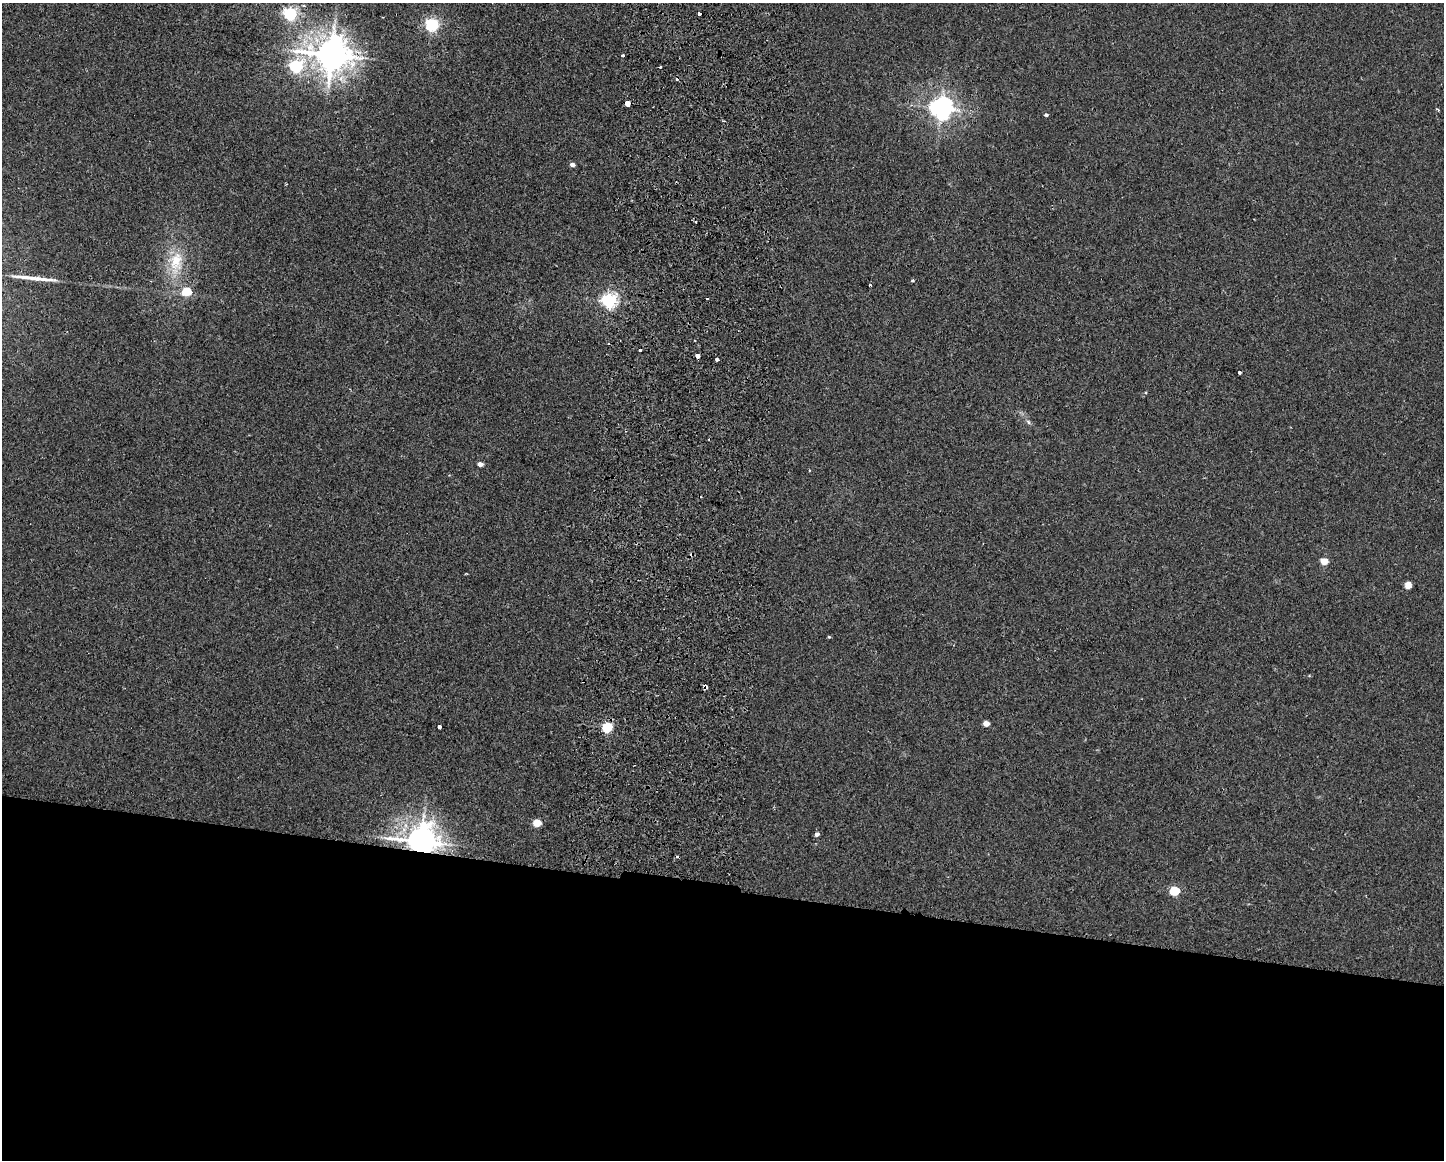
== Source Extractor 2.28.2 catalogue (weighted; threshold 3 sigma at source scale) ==
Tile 11 of 3 x 4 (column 2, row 4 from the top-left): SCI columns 1609-3050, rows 14-1171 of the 4771 x 4656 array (HDU 1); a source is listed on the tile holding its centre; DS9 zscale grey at full resolution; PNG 1446 x 1162 px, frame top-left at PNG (2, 3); no overlay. Shown black and unused: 23% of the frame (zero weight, under 2 of 3 exposures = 3% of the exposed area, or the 3 px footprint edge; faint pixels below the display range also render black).
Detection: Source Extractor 2.28.2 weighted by HDU 2 'WHT'; one run over the whole footprint, this tile lists its part. Background 0.0271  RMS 0.0067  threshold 0.03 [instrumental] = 3 sigma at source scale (4.5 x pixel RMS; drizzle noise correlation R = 1.50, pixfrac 1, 0.05/0.05 arcsec/px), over >= 5 px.
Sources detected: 40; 3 cosmic-ray / hot-pixel residue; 1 long thin detection or spike segment (spike, bleed or trail) — not listed; the other 36 listed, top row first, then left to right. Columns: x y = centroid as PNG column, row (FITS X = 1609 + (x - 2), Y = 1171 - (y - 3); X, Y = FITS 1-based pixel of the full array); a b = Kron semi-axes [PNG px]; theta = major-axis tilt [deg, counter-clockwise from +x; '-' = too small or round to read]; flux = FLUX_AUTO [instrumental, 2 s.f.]
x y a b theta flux
303 6 5 4 - 0.99
699 13 3 3 - 3.9
290 14 6 5 - 130
431 25 6 5 - 140
331 55 11 10 - 1500
623 56 3 3 - 2.5
296 66 6 6 - 110
660 67 3 3 - 0.99
627 104 4 3 - 120
941 108 7 7 - 500
1437 109 5 3 - 0.66
1046 115 5 4 - 1.1
572 164 4 4 - 3.2
696 222 2 2 - 0.82
176 262 34 18 84 25
912 281 5 4 - 0.82
870 285 4 2 - 0.53
186 291 6 5 - 27
609 301 6 5 - 190
640 349 3 3 - 2.7
697 356 4 3 - 12
717 359 3 3 - 7.7
1239 372 3 3 - 2
1028 422 7 5 -49 1.3
480 464 4 4 - 3.6
1324 561 5 4 - 13
1408 585 6 5 - 7.6
829 637 4 4 - 0.65
705 687 4 4 - 2.6
986 723 5 4 - 6
439 726 4 3 - 5.2
607 727 5 5 - 51
536 823 5 4 - 17
817 834 5 4 - 2.3
421 841 10 8 3 1200
1174 891 5 5 - 37
Overlapping masked pixels (flux is a lower limit): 3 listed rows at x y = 697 356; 705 687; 421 841